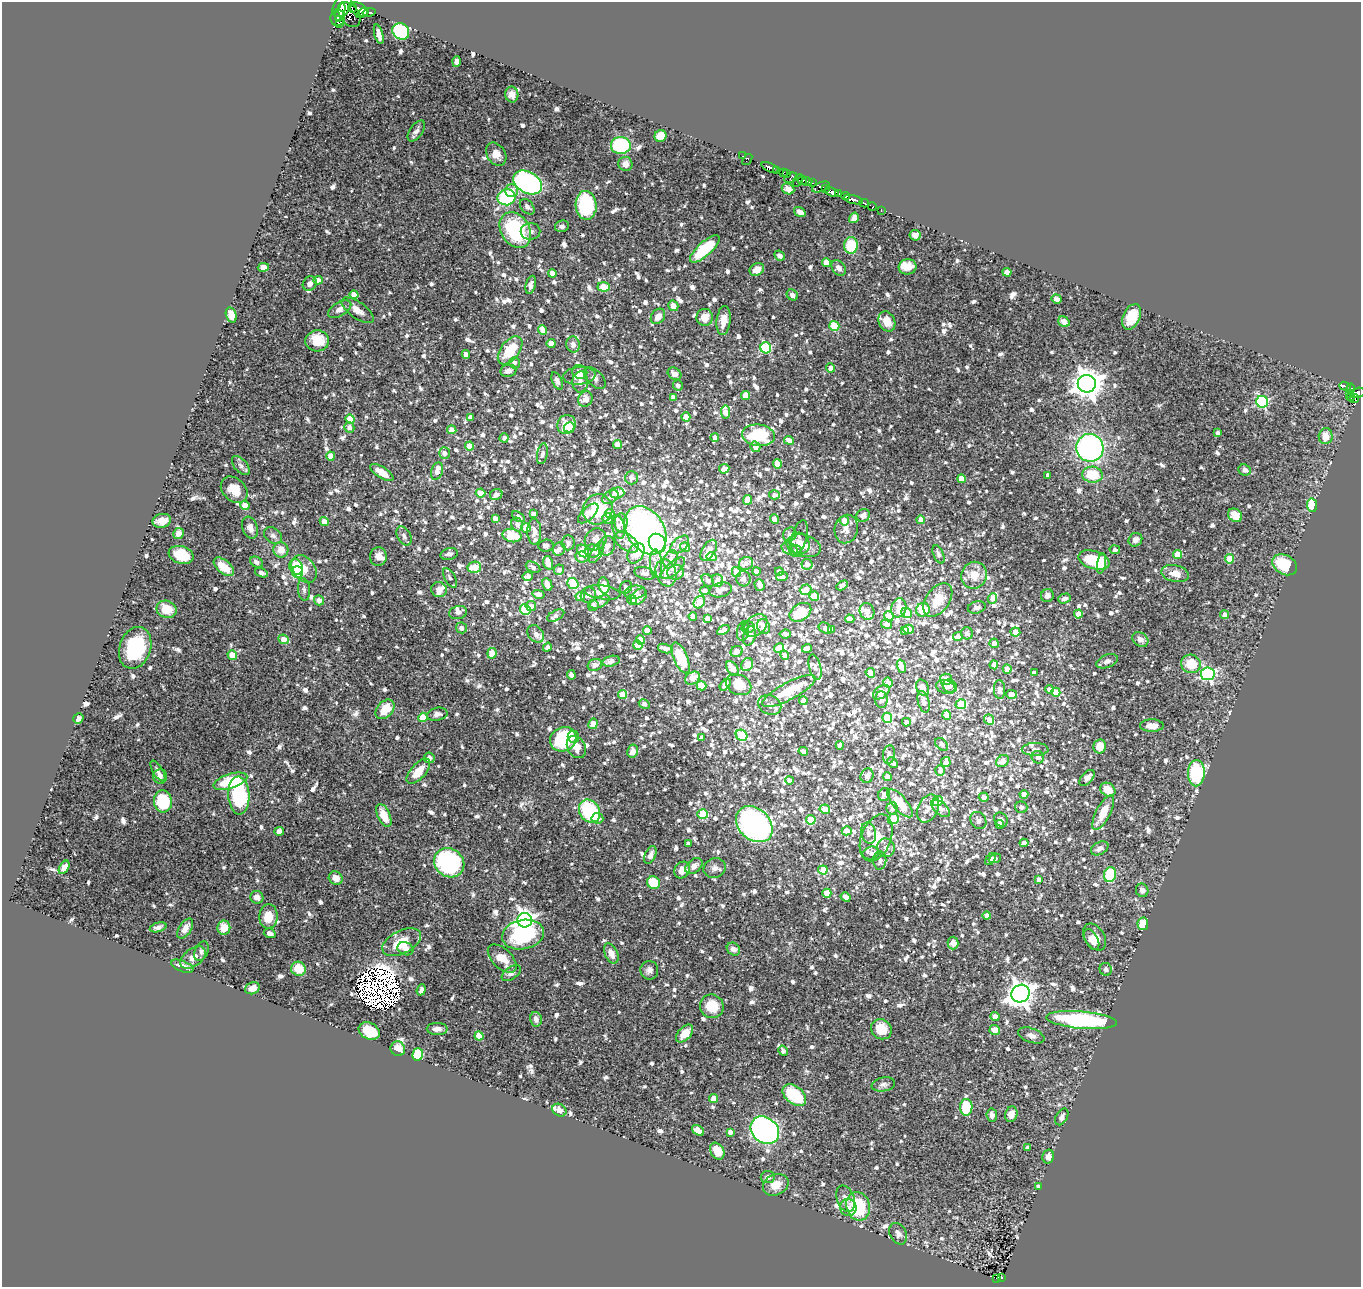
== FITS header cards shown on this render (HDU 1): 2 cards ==
NAXIS1  =                 1359
NAXIS2  =                 1285

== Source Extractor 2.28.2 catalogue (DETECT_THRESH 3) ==
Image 1359 x 1285 px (HDU 1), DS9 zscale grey, 1 PNG px = 1 image px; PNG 1363 x 1289 px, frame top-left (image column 1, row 1285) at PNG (2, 2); each listed source drawn as its Kron ellipse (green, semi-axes under 4 px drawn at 4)
Background 0.705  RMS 0.019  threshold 0.056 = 3 sigma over >= 5 px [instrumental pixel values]
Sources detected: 1664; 16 with non-positive FLUX_AUTO (blend fragments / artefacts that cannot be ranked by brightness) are neither listed nor drawn; of the other 1648, the 500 brightest by FLUX_AUTO listed and drawn (1148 fainter detections omitted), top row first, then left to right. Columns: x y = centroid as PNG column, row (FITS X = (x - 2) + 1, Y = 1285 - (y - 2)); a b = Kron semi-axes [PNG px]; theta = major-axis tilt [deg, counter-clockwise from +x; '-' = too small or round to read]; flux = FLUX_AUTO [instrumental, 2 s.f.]
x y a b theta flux
342 6 12 8 58 730
352 8 4 2 - 59
359 9 10 6 -33 110
340 12 10 4 74 210
369 12 6 3 12 48
362 13 7 3 35 100
349 15 13 9 -53 52
338 18 8 7 - 87
339 24 3 3 - 36
401 31 9 7 -42 110
379 34 10 4 -74 7.2
457 62 5 4 - 5
512 95 8 6 -79 7.4
416 131 12 6 54 5.6
661 136 6 6 - 26
621 145 10 8 1 130
496 154 12 9 -56 11
743 156 3 2 - 5.3
747 159 6 3 54 14
625 164 7 7 - 7.7
770 168 9 4 -24 230
776 171 3 2 - 22
783 172 3 2 - 24
787 174 4 3 - 55
791 178 7 5 24 29
798 180 7 3 61 51
802 181 4 3 - 8.9
807 181 6 3 0 41
528 182 15 10 -30 270
812 183 3 2 - 21
821 187 9 4 19 120
826 188 3 3 - 33
788 189 6 5 - 6.2
511 191 6 6 - 12
832 192 7 4 -20 230
838 193 4 3 - 68
845 196 4 3 - 50
506 197 9 8 - 90
854 200 9 3 -13 140
864 203 5 3 - 40
586 205 14 10 -86 110
872 206 4 4 - 41
527 207 9 6 -48 5.7
881 210 4 2 - 10
800 212 6 4 -33 6.7
854 218 5 4 - 5.6
562 226 7 5 16 4.7
515 230 19 14 -58 120
531 231 10 8 1 6.7
915 235 5 5 - 8.4
851 245 8 7 - 36
705 249 19 7 42 70
779 256 5 4 - 4.7
826 263 4 4 - 17
263 267 5 4 - 13
907 267 9 7 15 13
839 268 8 6 -53 6.1
757 269 7 6 - 10
1007 272 4 4 - 5.5
552 273 4 4 - 11
318 280 4 4 - 12
310 284 7 6 - 6.1
531 285 9 5 76 5.4
604 287 6 4 -3 30
354 295 4 4 - 12
792 295 6 5 - 5.8
1056 299 5 4 - 5.2
673 306 5 5 - 7.5
340 309 13 7 31 8.2
357 310 19 8 -36 12
231 315 8 5 -74 15
658 316 8 6 52 12
705 317 8 8 - 15
1132 317 13 8 66 28
724 320 14 7 83 14
887 321 10 8 -64 16
1064 322 6 5 - 8.7
834 326 5 5 - 61
542 330 5 4 - 9.8
317 341 12 10 5 35
551 344 4 4 - 16
573 344 8 7 - 6.2
766 348 5 5 - 100
510 350 16 9 52 42
466 354 4 4 - 9.4
514 363 6 5 - 4.7
831 368 4 4 - 8.5
508 371 8 6 9 6.5
580 372 8 7 - 5.7
674 374 7 5 -35 7.1
579 376 16 8 6 10
595 378 13 7 -44 5.8
557 381 9 5 -67 4.8
580 382 10 7 86 7.9
1087 384 9 9 - 1900
678 385 5 5 - 4.6
1345 386 6 3 -20 18
1351 388 4 3 - 5.6
1350 393 4 2 - 13
1357 393 8 5 14 130
746 395 4 4 - 21
673 397 4 4 - 6.3
1351 397 4 3 - 29
585 399 8 7 - 10
1354 399 4 3 - 13
1262 402 6 6 - 160
726 412 6 4 -83 20
470 417 4 4 - 5.4
686 417 4 4 - 19
350 419 4 4 - 22
566 425 10 9 - 23
349 427 5 5 - 5.5
569 427 5 5 - 18
452 430 4 4 - 13
1218 433 4 4 - 5.7
758 435 16 10 -6 72
1325 436 8 7 - 16
504 438 4 4 - 4.5
715 438 4 4 - 9.5
789 440 5 4 - 10
617 444 4 4 - 11
469 446 4 4 - 20
755 447 5 4 - 9.1
1090 448 14 13 - 300
444 453 6 5 - 6
542 454 10 5 79 5.4
331 456 4 4 - 18
777 464 4 4 - 19
241 466 11 6 -49 4.8
724 469 5 4 - 11
1245 470 6 5 - 5.1
437 471 9 5 71 14
382 472 13 5 -32 16
1048 475 4 4 - 5.9
1092 475 10 8 -6 44
632 478 7 6 - 5.1
961 479 4 4 - 19
234 490 15 11 -43 24
481 493 5 4 - 19
617 493 7 5 2 13
496 495 6 5 - 6.8
774 495 5 4 - 4.6
610 497 9 6 37 5
747 500 5 4 - 19
1312 505 7 5 -81 40
245 506 4 4 - 15
598 509 15 14 - 57
588 513 13 6 44 9.6
533 514 4 4 - 4.7
610 514 5 5 - 18
863 515 7 6 - 6.4
1235 515 7 6 - 19
518 517 7 4 -36 5.3
495 518 4 4 - 5.8
608 518 6 5 - 6.7
774 519 5 4 - 11
921 520 4 4 - 12
162 521 9 7 12 11
324 521 5 4 - 10
844 521 5 4 - 18
621 522 9 6 86 4.8
517 524 7 5 -65 6.4
619 527 12 6 -78 7
250 528 11 7 -70 8.6
526 528 5 4 - 13
846 529 14 11 77 12
645 530 26 18 -57 490
534 532 13 7 -89 9.4
178 534 5 5 - 7.6
790 534 7 6 - 4.9
512 535 9 6 -13 41
273 536 10 7 -39 5.6
404 536 10 6 -61 4.8
799 537 17 7 75 5.1
596 539 11 10 - 10
1135 540 7 6 - 7.7
627 542 14 8 -35 10
568 543 7 6 - 4.8
657 543 10 8 -58 80
799 543 11 9 -68 11
546 545 8 6 5 4.7
680 545 11 6 42 5.9
607 546 10 8 74 5.9
803 546 18 11 -14 17
685 547 5 4 - 8.9
559 549 7 6 - 5.4
790 549 9 5 -28 4.8
281 550 8 7 - 15
709 550 11 6 59 7.8
1115 550 5 4 - 4.5
583 551 7 5 -54 38
592 551 7 6 - 5.7
796 551 6 5 - 6.1
597 552 12 5 61 4.9
636 553 11 7 59 35
449 554 9 6 13 4.8
939 554 9 5 -67 5
1178 554 4 4 - 30
181 555 13 8 -17 36
378 557 9 8 - 8.7
582 557 7 5 -7 7.3
711 557 5 4 - 22
670 559 9 6 67 5.9
1229 559 4 4 - 38
1094 560 16 9 -17 70
256 562 7 5 -31 4.8
548 563 7 5 -74 15
746 563 7 6 - 7.3
1101 563 10 4 81 13
656 564 14 6 -87 8.4
807 564 5 5 - 7.3
1285 565 13 9 -31 48
224 567 12 6 -40 26
296 567 8 6 -65 25
474 567 7 5 11 32
533 567 8 5 -28 5.1
673 568 15 6 41 6.2
304 569 15 11 -51 20
559 570 5 5 - 4.5
756 571 4 4 - 7.6
779 571 4 3 - 5.3
298 572 6 5 - 44
676 572 8 7 - 4.9
736 572 5 4 - 20
262 573 6 4 -21 4.5
645 573 10 6 -15 5.7
666 573 14 10 -72 13
1175 574 14 8 -12 14
974 575 13 12 - 19
528 576 5 4 - 5.7
782 577 6 4 3 9
450 578 10 5 -61 4.8
743 579 7 7 - 5.5
708 580 7 5 -51 4.6
717 580 6 5 - 5.3
573 583 6 5 - 74
547 584 6 4 -64 11
604 585 8 5 -79 16
759 585 6 5 - 8.8
842 585 6 4 30 4.7
626 587 7 5 48 5.2
304 589 11 6 -84 4.9
439 590 8 7 - 7.8
705 590 5 4 - 5.8
721 590 11 7 13 7.8
806 590 6 5 - 16
603 592 18 7 -8 13
635 592 11 6 6 7.7
538 594 6 4 -14 6.9
588 595 8 7 - 6.8
580 596 4 4 - 11
814 596 5 4 - 18
1047 596 6 6 - 7.7
639 597 9 6 45 8.4
992 598 5 4 - 12
1065 598 6 5 - 4.9
319 600 5 5 - 7
632 600 5 4 - 7
938 600 19 11 54 24
600 602 11 5 24 4.6
699 602 7 5 55 45
593 605 5 5 - 5.2
531 606 5 5 - 7.3
977 607 9 6 15 5.2
899 608 9 7 79 13
167 609 10 8 -20 30
525 610 5 5 - 90
923 610 7 6 - 48
867 611 8 7 - 12
800 612 12 8 33 35
458 613 9 6 12 5.1
907 613 6 5 - 20
1078 614 4 4 - 14
1224 615 4 4 - 6.9
556 616 9 5 28 4.8
693 616 4 4 - 7.4
889 616 5 5 - 13
707 619 4 4 - 4.8
850 619 4 4 - 9.6
887 624 5 5 - 5.2
756 626 13 9 44 15
748 627 6 5 - 4.6
763 627 7 6 - 14
461 628 5 5 - 6.2
825 628 7 5 -29 4.6
832 629 4 4 - 5.4
909 629 5 4 - 23
647 630 4 4 - 14
723 630 7 4 29 7.1
904 630 4 3 - 5.2
743 631 10 6 80 5.9
1015 632 5 4 - 17
967 633 6 6 - 4.5
536 634 9 7 -47 6.6
785 634 6 4 6 5.8
749 636 10 6 74 11
958 637 5 4 - 10
284 639 5 4 - 16
1140 639 8 6 -39 6.5
640 640 4 4 - 22
994 643 4 4 - 9.3
638 645 4 4 - 23
547 647 5 3 - 4.5
135 648 21 15 71 70
665 648 7 4 -18 9.2
779 648 5 4 - 24
807 648 5 4 - 11
737 651 6 5 - 5.1
492 653 5 4 - 30
232 655 5 4 - 25
785 655 4 4 - 6.5
681 658 16 7 -68 52
611 661 9 5 15 6.4
1107 661 11 6 23 5.2
1191 664 10 9 - 27
595 665 7 6 - 5
747 665 7 5 56 27
994 665 4 4 - 5.3
901 666 7 4 -72 17
815 667 13 6 -75 4.9
733 668 8 5 -54 14
1007 669 4 4 - 13
870 673 5 4 - 8.8
1034 673 4 4 - 4.9
1208 674 7 6 - 230
571 675 5 4 - 4.8
693 678 8 6 28 17
946 679 6 5 - 19
888 683 5 4 - 8.2
725 685 7 4 46 5.3
739 685 13 10 -25 29
702 686 5 4 - 25
950 686 7 6 - 4.6
946 687 9 7 -16 5.5
923 688 8 6 -65 9.2
1000 689 9 5 -86 5.3
1049 689 4 4 - 4.9
789 691 29 8 28 43
881 692 9 6 36 9.8
1056 692 4 4 - 19
622 694 5 4 - 25
1011 694 6 4 -9 8.2
881 700 8 6 -89 7.9
803 701 4 4 - 7.9
924 702 11 5 -74 14
644 704 6 4 -29 5.4
961 704 5 5 - 34
770 705 12 9 -24 6
385 709 11 7 47 28
437 714 10 6 11 6.2
947 715 4 4 - 8.3
423 717 4 4 - 32
887 718 5 4 - 41
78 719 6 4 52 5.5
989 720 5 4 - 10
906 722 4 4 - 5.6
593 724 5 4 - 21
1152 726 12 6 0 9.4
742 735 6 5 - 57
573 737 6 5 - 6.2
702 738 4 4 - 7.7
563 739 13 12 - 79
942 744 7 5 -44 5.2
840 745 4 4 - 6.5
1100 746 7 6 - 19
576 747 12 8 -61 15
1035 749 13 6 1 6.7
632 751 6 5 - 6.9
803 751 4 4 - 5
889 754 9 6 82 4.9
1038 757 6 6 - 5.3
429 758 5 5 - 5.7
1002 761 7 5 40 11
946 762 5 5 - 4.7
893 763 6 4 -46 5.7
940 770 5 5 - 8.2
158 771 12 5 -59 5.2
418 771 15 7 48 24
1196 773 13 8 88 84
160 776 7 7 - 5.3
867 776 7 6 - 5.9
887 777 4 4 - 8.6
1087 778 9 5 48 8.4
789 780 4 4 - 6.9
230 781 18 7 18 58
1108 790 8 6 -34 19
1024 794 4 4 - 8.2
239 795 19 10 -87 110
884 795 7 6 - 6.6
984 797 5 4 - 7.1
163 801 11 9 -86 68
938 801 5 4 - 43
900 803 17 7 -49 28
1021 807 6 5 - 5.4
892 808 6 6 - 5
941 808 11 6 -42 7
825 809 5 4 - 17
928 809 15 10 64 9.9
589 811 12 10 -56 110
1103 813 19 7 63 23
703 814 5 5 - 51
384 815 12 6 -65 22
597 818 6 5 - 8.9
893 819 6 5 - 36
811 820 5 4 - 31
978 820 9 7 -57 7.1
1001 820 7 6 - 5
754 824 20 15 -43 350
1000 824 4 4 - 5
279 831 5 4 - 5
847 831 5 4 - 11
868 833 10 7 -75 6.2
876 838 24 15 68 26
1024 843 4 4 - 7.4
688 844 4 4 - 6.3
886 848 9 8 - 7.8
1100 848 9 6 28 6.7
871 853 8 6 13 5.2
650 855 9 5 65 6.2
995 858 6 4 23 4.7
991 859 7 4 57 6.2
880 860 9 6 -88 5.3
449 863 16 14 -36 170
694 866 10 6 38 10
64 867 7 4 57 7.3
715 868 11 9 24 7.6
682 870 9 7 51 15
823 870 5 4 - 27
1110 875 7 6 - 61
336 878 7 6 - 10
1039 880 4 4 - 7.4
653 883 7 6 - 40
1142 890 7 6 - 6.2
827 893 4 4 - 27
257 897 6 6 - 8.6
846 897 5 4 - 8.2
268 916 12 9 88 26
987 916 4 4 - 5.6
525 920 7 7 - 560
1143 924 6 5 - 31
158 927 8 4 16 5.6
185 928 11 6 57 8.5
224 928 7 6 - 22
270 933 6 5 - 6.5
523 935 21 14 11 110
1095 937 14 9 -57 14
1092 940 11 6 -61 9.7
402 942 21 11 27 35
953 943 6 5 - 8.7
405 949 8 6 -25 9.1
733 949 7 6 - 7.2
201 951 10 6 66 4.7
611 953 11 6 -64 11
193 958 15 9 36 11
502 958 18 9 -44 21
182 966 12 5 -22 9.8
298 969 7 7 - 23
1106 969 6 6 - 4.6
649 970 9 9 - 6.6
511 973 11 6 35 6
252 988 7 6 - 11
421 990 6 4 71 4.6
1020 994 9 8 - 1200
712 1006 12 11 - 30
995 1017 4 4 - 9.4
536 1019 7 5 -78 5.9
1082 1020 36 8 -5 170
437 1029 10 6 0 7.2
881 1029 10 9 - 25
995 1030 5 5 - 14
369 1031 11 8 -26 41
685 1033 10 6 48 17
1031 1035 14 7 -20 6.6
479 1036 4 4 - 39
398 1049 7 7 - 13
783 1051 5 4 - 5.3
418 1054 6 5 - 68
883 1084 12 7 10 5.6
794 1095 13 8 -39 68
714 1099 4 4 - 21
966 1107 8 6 88 42
559 1110 7 6 - 7.4
1011 1114 8 6 72 11
992 1115 6 5 - 5.7
1062 1117 9 5 60 6.7
698 1130 7 4 -37 9.5
765 1130 15 12 -42 660
730 1132 4 4 - 6.7
1027 1148 4 4 - 5
717 1151 9 6 -60 17
1048 1157 7 6 - 7
768 1177 7 6 - 5.5
776 1185 13 10 25 15
1038 1186 3 3 - 6.5
846 1199 14 8 -71 8.2
858 1206 14 11 -72 79
848 1207 8 8 - 6.8
898 1234 11 8 -63 6.4
1002 1277 3 3 - 6.9
996 1278 3 2 - 27
At the frame edge (FLAGS 8, measured only in part): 1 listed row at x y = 1357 393
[1148 fainter detections neither listed nor drawn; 16 non-positive-flux detections neither listed nor drawn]